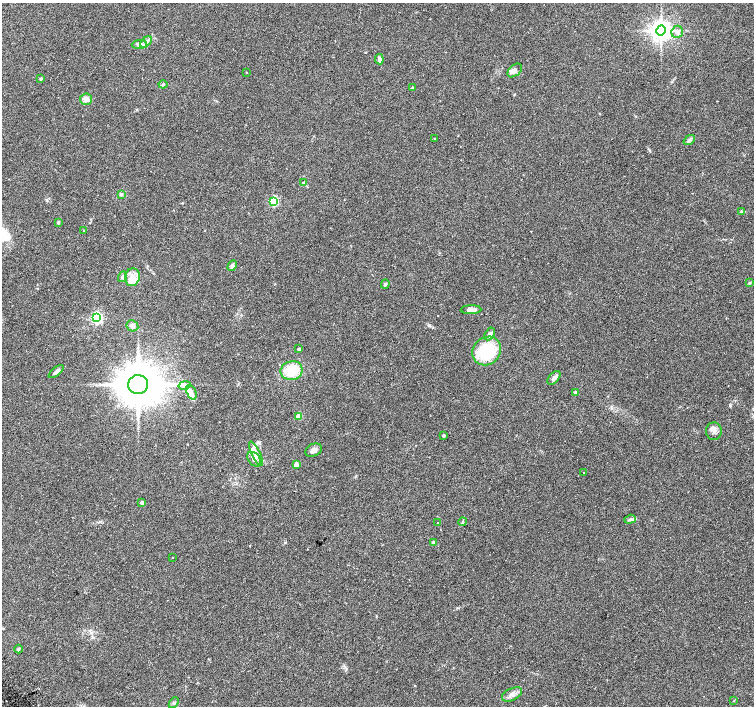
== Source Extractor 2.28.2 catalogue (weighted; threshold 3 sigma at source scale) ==
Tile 7 of 4 x 4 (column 3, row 2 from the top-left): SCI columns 3033-4536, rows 3003-4410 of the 6070 x 6070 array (HDU 1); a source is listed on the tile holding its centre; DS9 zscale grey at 2 x 2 block average (1 PNG px = mean of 2 x 2 image px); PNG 756 x 708 px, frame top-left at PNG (2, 3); each listed source drawn as its Kron ellipse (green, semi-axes under 4 px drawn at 4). Shown black and unused: <1% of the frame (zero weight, under 2 of 3 exposures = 2% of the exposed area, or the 3 px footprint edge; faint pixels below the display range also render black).
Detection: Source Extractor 2.28.2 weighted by HDU 2 'WHT'; one run over the whole footprint, this tile lists its part. Background 0.118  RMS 0.0099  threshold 0.0445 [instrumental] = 3 sigma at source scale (4.5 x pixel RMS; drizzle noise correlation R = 1.50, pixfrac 1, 0.0396/0.0396 arcsec/px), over >= 5 px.
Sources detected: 62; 7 inside a brighter listed object's ellipse — not listed separately; the other 55 listed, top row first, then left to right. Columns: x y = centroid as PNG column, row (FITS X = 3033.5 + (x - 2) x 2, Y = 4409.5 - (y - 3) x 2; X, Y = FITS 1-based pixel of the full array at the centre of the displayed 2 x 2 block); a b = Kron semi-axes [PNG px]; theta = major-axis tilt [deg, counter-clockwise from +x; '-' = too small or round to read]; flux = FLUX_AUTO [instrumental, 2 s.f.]
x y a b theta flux
661 30 5 5 - 1600
677 32 6 5 - 7.8
146 42 7 4 45 6.9
139 44 7 4 2 8.6
379 59 5 3 - 10
515 70 8 5 42 9.8
246 72 3 2 - 0.88
41 79 4 3 - 2.7
163 84 4 3 - 2.6
413 88 2 2 - 3.7
86 99 6 6 - 11
434 139 3 3 - 1.9
689 140 6 3 38 4.9
303 182 3 3 - 1.9
121 195 4 4 - 3.4
274 201 3 3 - 140
741 211 4 3 - 2.4
58 222 3 2 - 3.8
84 230 3 2 - 1.3
232 266 6 4 61 5.6
123 277 5 4 - 6.3
132 277 9 7 75 18
750 283 4 3 - 2.1
385 284 5 3 - 3.6
471 310 10 4 2 11
97 318 4 3 - 330
132 326 6 5 - 7.8
490 334 7 4 60 6.5
299 349 3 2 - 4.4
487 351 15 13 43 110
292 371 11 9 11 67
56 372 9 4 38 8.1
554 378 8 5 47 8.6
138 385 10 9 - 8000
185 385 6 4 11 6.4
191 392 8 4 -66 9.7
575 392 3 3 - 2.7
299 416 3 3 - 42
714 431 9 8 - 11
444 435 2 2 - 4
313 450 9 6 25 10
256 454 13 4 -64 14
254 459 8 5 -50 10
296 464 3 3 - 18
583 472 2 2 - 4.7
142 503 3 3 - 8.7
630 519 6 3 18 4.2
462 522 4 2 - 1.7
437 523 2 2 - 1.5
433 542 4 3 - 3.2
173 557 2 2 - 4.5
19 649 4 3 - 2.6
512 694 11 6 25 11
734 700 3 2 - 1.2
174 703 6 3 49 4.4
Diffuse or blended objects may show on this block-average render without a row.